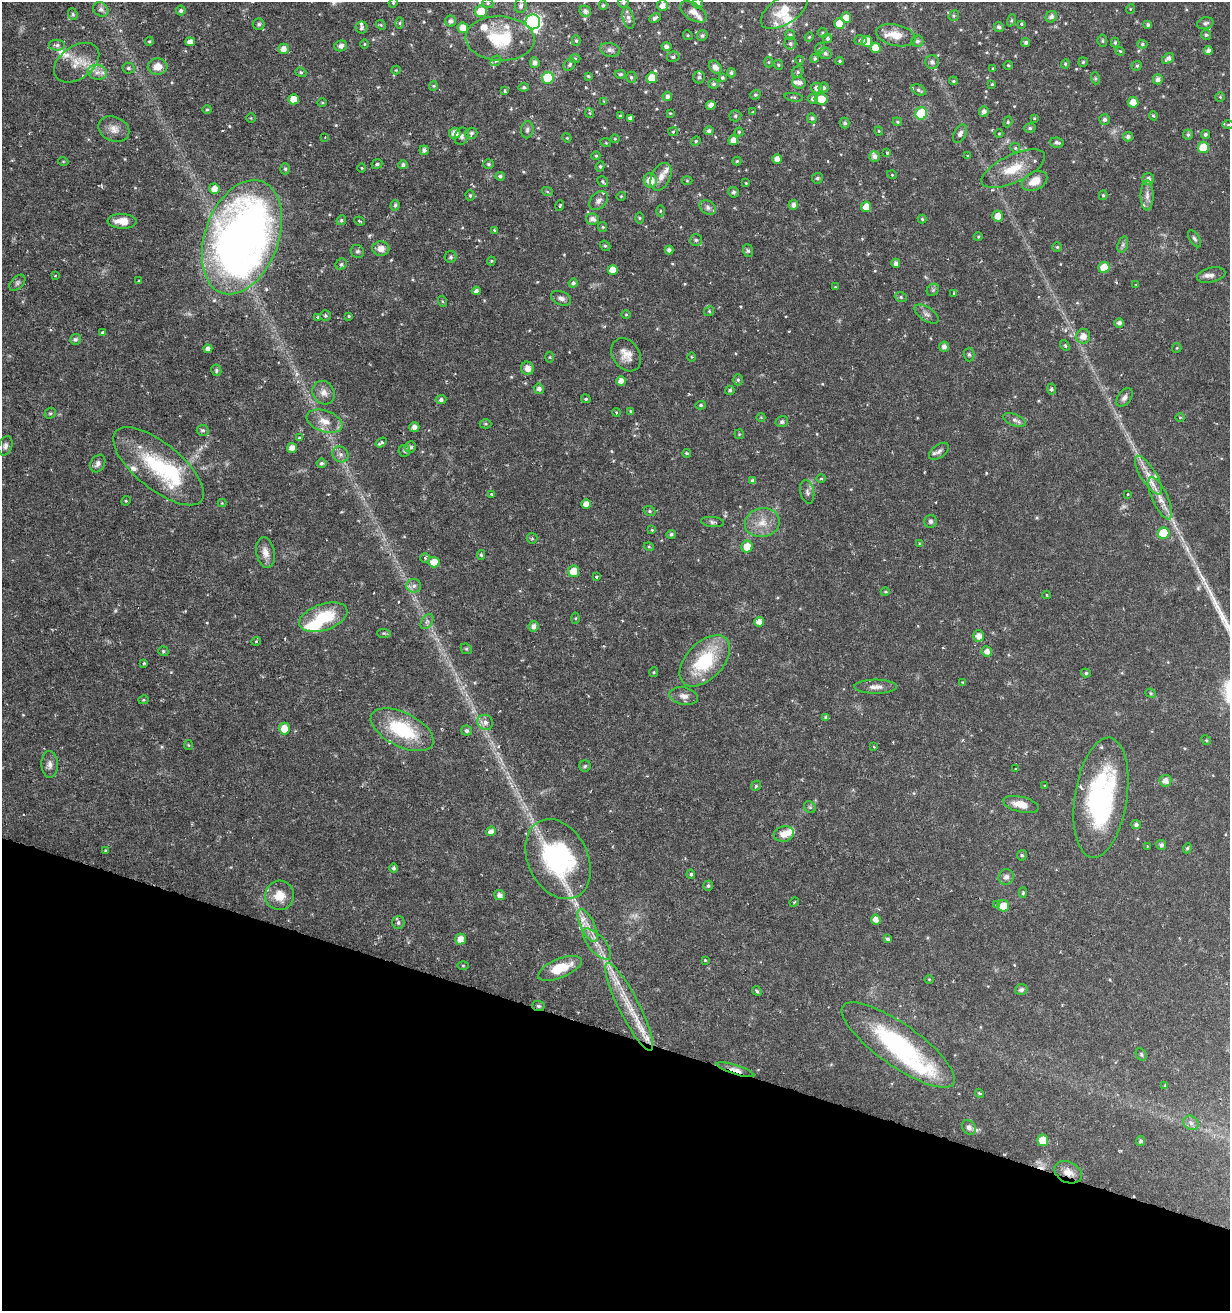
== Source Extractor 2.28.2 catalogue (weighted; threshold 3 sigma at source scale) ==
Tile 15 of 4 x 4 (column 3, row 4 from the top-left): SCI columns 2824-4051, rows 10-1318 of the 5530 x 5283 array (HDU 1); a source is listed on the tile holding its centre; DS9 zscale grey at full resolution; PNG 1232 x 1313 px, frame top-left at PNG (2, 2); each listed source drawn as its Kron ellipse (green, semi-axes under 4 px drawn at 4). Shown black and unused: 21% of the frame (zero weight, under 3 of 6 exposures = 2% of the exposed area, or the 3 px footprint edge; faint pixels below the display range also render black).
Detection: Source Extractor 2.28.2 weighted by HDU 2 'WHT'; one run over the whole footprint, this tile lists its part. Background 0.0157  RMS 0.0012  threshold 0.00481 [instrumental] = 3 sigma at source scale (4.09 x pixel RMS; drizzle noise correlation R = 1.36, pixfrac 0.8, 0.0396/0.0396 arcsec/px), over >= 5 px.
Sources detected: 435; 2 too faint to see at this stretch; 1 cosmic-ray / hot-pixel residue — neither listed nor drawn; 28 inside a brighter listed object's ellipse — not listed separately; the other 404 listed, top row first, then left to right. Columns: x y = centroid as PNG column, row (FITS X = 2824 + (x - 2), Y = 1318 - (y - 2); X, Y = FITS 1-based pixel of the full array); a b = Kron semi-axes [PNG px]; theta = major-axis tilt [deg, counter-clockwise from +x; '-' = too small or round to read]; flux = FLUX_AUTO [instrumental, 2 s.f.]
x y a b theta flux
393 3 5 4 - 0.11
488 3 6 4 -21 0.16
623 3 5 4 - 0.16
698 3 5 5 - 0.22
603 5 4 4 - 0.14
521 6 7 6 - 0.35
662 6 5 5 - 0.66
101 9 8 7 - 0.44
1130 9 5 3 - 0.093
181 10 5 5 - 0.27
784 10 27 13 34 2.4
481 11 6 6 - 2.2
585 11 6 5 - 0.42
693 12 15 8 -34 0.7
73 14 6 4 -68 0.18
954 16 6 5 - 0.16
1051 17 6 5 - 0.38
628 18 11 5 -75 0.39
655 18 6 3 27 0.32
846 18 5 5 - 1.2
1011 20 6 4 71 0.15
451 21 5 5 - 0.4
533 22 7 7 - 24
400 23 6 4 89 0.14
1205 23 8 5 15 0.31
259 24 6 5 - 0.29
839 24 5 5 - 1.4
1021 24 4 3 - 0.14
381 25 5 4 - 0.12
1148 25 4 4 - 0.2
362 27 6 6 - 0.25
999 27 5 5 - 0.31
463 28 5 5 - 1
823 33 5 4 - 0.16
688 35 5 4 - 0.13
790 35 5 5 - 0.19
896 35 20 10 -13 1.6
1206 35 5 5 - 0.18
702 36 5 5 - 0.23
809 37 4 4 - 0.12
500 38 34 22 -3 5
827 38 4 4 - 0.21
860 40 6 5 - 0.21
149 41 5 4 - 0.13
576 41 5 4 - 0.16
867 41 5 5 - 1.3
917 41 6 6 - 0.25
1102 41 6 4 -84 0.16
190 42 4 4 - 0.64
1026 42 4 4 - 0.27
1115 42 5 4 - 0.18
364 44 4 3 - 0.082
790 44 6 6 - 0.29
1142 44 5 4 - 0.15
57 45 8 5 -1 0.3
341 46 6 5 - 0.46
666 46 5 4 - 0.34
820 48 6 4 66 0.16
875 48 5 5 - 1.4
283 49 5 5 - 0.7
610 50 10 7 -12 0.4
1120 51 4 3 - 0.12
1208 51 4 4 - 0.41
825 53 6 5 - 0.29
673 57 6 5 - 0.22
575 58 5 3 - 0.11
815 58 4 4 - 0.18
1168 58 7 4 34 0.4
800 60 4 3 - 0.09
496 61 6 4 41 0.18
839 61 4 4 - 0.13
769 62 5 3 - 0.12
932 62 7 6 - 0.39
1083 62 5 4 - 0.18
77 63 25 16 36 2.1
535 63 5 5 - 0.43
1065 64 4 4 - 0.12
570 65 7 5 48 0.24
778 65 5 4 - 0.13
1008 65 4 4 - 0.12
1137 66 5 4 - 0.16
158 67 10 8 6 1.1
715 67 7 5 -45 0.65
128 68 6 5 - 0.22
993 68 4 3 - 0.083
396 70 4 4 - 0.1
97 72 10 7 -11 0.7
301 72 6 4 -21 0.15
798 72 6 5 - 0.18
731 73 4 4 - 0.25
620 74 6 4 2 0.17
588 76 4 3 - 0.13
631 77 5 5 - 0.2
699 77 6 6 - 0.26
722 77 4 3 - 0.18
548 78 6 6 - 4.8
652 78 5 5 - 1.4
1095 78 6 4 -72 0.14
1158 79 5 5 - 0.46
953 81 4 4 - 0.14
799 83 6 6 - 0.41
714 84 5 5 - 0.23
992 84 4 3 - 0.11
433 86 5 4 - 0.12
524 87 5 4 - 0.18
817 88 6 5 - 0.59
824 88 5 5 - 0.27
919 90 7 5 -30 0.27
504 91 3 3 - 0.18
755 95 5 4 - 0.17
667 96 5 4 - 0.39
794 97 9 4 -8 0.18
1220 97 5 4 - 0.12
294 99 5 5 - 1.2
813 99 5 5 - 0.31
821 99 7 6 - 1.6
604 101 4 3 - 0.091
322 102 4 3 - 0.11
1133 102 5 5 - 0.94
711 105 4 4 - 0.56
207 109 4 4 - 0.13
984 111 5 5 - 0.4
752 112 4 2 - 0.072
590 113 5 4 - 0.12
670 113 4 4 - 0.097
921 113 6 6 - 5.9
620 116 4 4 - 0.14
735 116 6 5 - 0.19
1153 116 5 3 - 0.16
251 118 4 4 - 0.11
630 118 4 4 - 0.38
812 118 5 4 - 0.25
1034 118 4 3 - 0.099
1104 119 5 5 - 0.29
897 122 5 4 - 0.14
1008 122 5 4 - 0.15
845 123 5 5 - 0.25
1228 125 5 3 - 0.11
1030 128 5 5 - 0.21
114 129 16 12 -24 0.96
527 130 8 6 82 0.29
709 131 5 4 - 0.3
879 131 4 4 - 0.098
673 132 5 4 - 0.13
739 132 4 4 - 0.13
455 133 6 5 - 0.94
471 133 6 5 - 0.24
960 134 10 6 61 0.43
999 134 4 3 - 0.079
1205 134 4 4 - 0.21
1188 135 5 5 - 0.22
462 136 9 6 68 0.35
325 137 2 2 - 0.065
1128 137 5 4 - 0.32
567 138 5 4 - 0.1
615 139 4 4 - 0.11
733 140 5 5 - 0.77
696 141 5 4 - 0.13
606 143 5 3 - 0.088
1057 143 7 5 -9 0.3
1203 147 6 5 - 2.8
1015 148 5 4 - 0.15
424 150 5 4 - 0.34
887 152 3 3 - 0.11
596 156 4 4 - 0.13
967 156 4 3 - 0.15
874 157 5 5 - 0.41
777 159 5 5 - 0.66
63 161 5 3 - 0.087
737 161 4 4 - 0.12
377 164 5 4 - 0.25
489 164 5 4 - 0.18
403 165 5 4 - 0.27
600 166 5 4 - 0.16
362 168 4 3 - 0.097
285 169 5 5 - 0.18
1013 169 34 14 25 2.9
892 175 5 3 - 0.085
500 176 4 4 - 0.23
661 177 15 9 64 0.9
817 178 5 5 - 0.21
1148 179 6 5 - 0.4
650 181 7 6 - 1.6
687 181 5 3 - 0.098
1035 181 13 9 27 1.5
603 182 6 5 - 0.19
746 183 4 3 - 0.085
214 189 5 5 - 0.74
547 191 6 3 -21 0.13
733 192 5 5 - 0.22
470 195 5 4 - 0.19
1103 195 5 4 - 0.15
621 196 4 4 - 0.1
1147 196 15 6 -90 0.62
599 201 11 7 46 0.48
395 205 5 4 - 0.22
793 205 5 5 - 0.51
560 206 5 3 - 0.13
866 207 5 5 - 1.1
708 208 9 6 -35 0.37
660 211 6 4 89 0.13
998 216 5 5 - 0.97
639 218 5 4 - 0.12
592 219 6 5 - 0.52
922 219 4 4 - 0.12
341 220 5 4 - 0.17
122 221 14 7 -2 1.5
359 221 5 3 - 0.14
603 227 5 4 - 0.13
494 230 3 3 - 0.1
242 237 59 36 70 79
978 237 4 3 - 0.098
1194 239 9 5 -58 0.26
696 240 6 6 - 0.21
1123 245 8 5 71 0.26
605 246 5 4 - 0.14
1057 247 5 5 - 0.15
381 249 8 7 - 0.82
669 250 4 4 - 0.39
357 251 7 6 - 0.23
748 251 6 5 - 0.22
451 257 6 6 - 0.24
491 261 4 4 - 0.11
896 263 4 4 - 0.38
341 264 6 5 - 0.18
1104 267 5 5 - 1.8
613 270 5 5 - 1
1211 275 14 7 13 0.6
55 276 3 2 - 0.1
139 281 4 3 - 0.075
17 283 9 6 46 0.27
573 283 5 4 - 0.27
1136 284 3 2 - 0.074
835 287 4 3 - 0.067
933 290 7 5 45 0.2
476 291 4 4 - 0.36
954 293 3 3 - 0.19
901 297 6 5 - 0.18
561 298 10 6 -22 0.45
442 301 5 3 - 0.11
709 311 5 4 - 0.13
626 314 4 3 - 0.087
927 314 14 7 -34 0.48
325 316 5 5 - 0.19
349 316 3 3 - 0.11
318 317 4 3 - 0.14
1119 323 4 4 - 0.4
103 332 4 4 - 0.18
1083 336 7 7 - 0.9
75 339 5 5 - 0.27
1065 345 6 4 -50 0.16
944 347 5 5 - 0.4
1177 348 5 4 - 0.11
208 349 4 4 - 0.53
969 354 7 5 -87 0.22
626 355 18 13 -55 1.2
550 357 5 3 - 0.11
691 357 4 3 - 0.099
528 368 7 6 - 0.75
216 370 6 5 - 0.18
738 380 5 4 - 0.18
621 381 5 5 - 0.64
539 389 5 5 - 0.42
1051 389 5 4 - 0.23
730 390 5 4 - 0.21
323 393 12 10 -55 0.82
1124 397 10 6 55 0.48
586 399 5 4 - 0.18
441 400 5 4 - 0.32
701 405 5 4 - 0.16
630 411 4 4 - 0.12
616 412 4 3 - 0.11
50 413 6 5 - 0.17
761 417 4 3 - 0.074
1180 418 5 3 - 0.1
1014 420 12 5 -20 0.4
324 421 18 10 -19 1.4
782 422 6 5 - 0.31
485 424 6 4 -1 0.15
414 427 5 5 - 0.57
203 430 6 5 - 0.25
739 434 5 4 - 0.11
299 438 4 4 - 0.12
381 443 6 3 34 0.31
5 446 10 6 72 0.38
410 447 6 5 - 0.36
292 448 5 5 - 0.75
404 451 6 5 - 0.21
939 451 11 6 37 0.44
687 453 4 4 - 0.11
340 454 8 7 - 0.44
321 463 5 4 - 0.21
98 464 9 7 59 0.43
158 466 55 23 -39 8.7
1149 475 22 7 -58 1.3
821 479 5 3 - 0.12
753 481 4 4 - 0.38
807 492 12 7 -78 0.41
491 494 3 3 - 0.17
1128 494 3 2 - 0.13
1160 498 23 8 -65 1.3
126 501 5 4 - 0.12
222 503 4 4 - 0.085
586 504 5 5 - 0.82
650 511 6 5 - 0.17
931 521 6 6 - 0.28
712 522 11 5 -6 0.28
762 523 18 14 11 1.7
652 530 4 4 - 0.1
1163 533 6 5 - 4.2
671 534 5 4 - 0.22
532 538 5 5 - 0.16
919 544 4 3 - 0.13
649 547 5 3 - 0.1
747 547 6 5 - 1.5
265 552 16 9 -80 0.89
481 555 5 4 - 0.15
425 558 5 5 - 0.2
434 562 5 5 - 1.4
573 571 6 5 - 1.5
596 577 3 3 - 0.18
414 586 7 6 - 0.42
885 592 4 3 - 0.1
1046 595 4 3 - 0.097
323 617 25 13 19 4.5
575 618 5 3 - 0.11
427 622 8 5 56 0.28
759 622 5 5 - 0.7
533 626 5 5 - 0.46
384 633 7 4 -2 0.16
979 636 5 5 - 0.75
256 641 5 4 - 0.12
466 649 6 5 - 0.15
163 651 5 4 - 0.17
987 651 5 5 - 0.65
705 661 31 18 46 6.4
144 663 3 3 - 0.14
654 672 5 4 - 0.11
1086 673 5 4 - 0.18
963 682 3 3 - 0.11
876 687 21 7 0 0.76
1151 693 5 4 - 0.14
684 696 14 8 -10 0.67
143 700 5 4 - 0.12
826 718 4 4 - 0.23
485 722 8 7 - 0.53
284 729 6 5 - 1.3
402 730 34 17 -26 6.7
467 731 5 5 - 0.3
1206 740 5 4 - 0.13
188 745 5 4 - 0.11
874 747 3 3 - 0.085
50 764 13 8 -89 0.57
585 766 6 5 - 0.2
1015 768 2 2 - 0.084
1165 781 6 6 - 0.61
756 786 5 4 - 0.15
1045 786 3 2 - 0.078
1101 798 60 26 81 16
1021 804 18 8 -14 1.3
810 807 6 5 - 0.2
1136 825 5 4 - 0.3
491 831 5 4 - 0.54
784 834 10 7 13 0.92
1161 845 5 5 - 0.31
1147 846 2 2 - 0.1
1187 848 5 4 - 0.17
105 851 4 3 - 0.11
1022 855 5 4 - 0.17
558 859 42 30 -63 15
393 868 5 4 - 0.27
691 874 4 4 - 0.21
1006 877 8 7 - 0.46
708 886 5 5 - 0.22
1023 893 5 4 - 0.17
280 895 15 14 - 1.7
499 895 5 5 - 0.5
794 902 5 4 - 0.13
996 905 3 3 - 0.13
1003 906 6 5 - 1.4
876 919 5 4 - 0.66
398 922 6 6 - 0.29
588 926 18 7 -64 1
460 939 5 5 - 0.92
888 939 4 3 - 0.21
597 944 19 8 -50 1.1
705 960 4 3 - 0.095
463 965 5 3 - 0.1
560 968 23 9 22 3
929 979 5 3 - 0.099
1021 989 6 5 - 0.29
757 991 5 4 - 0.17
538 1006 6 5 - 0.21
629 1007 49 10 -63 3.7
898 1045 67 21 -35 15
1141 1054 6 5 - 0.17
736 1070 20 4 -18 0.62
1165 1085 3 2 - 0.08
979 1093 4 4 - 0.19
1191 1123 8 6 -37 0.41
969 1127 8 6 -48 0.37
1043 1140 5 5 - 1.9
1141 1141 5 4 - 0.23
1068 1172 14 10 -26 1
Overlapping masked pixels (flux is a lower limit): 3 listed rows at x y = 538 1006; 736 1070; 1068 1172
Isophote crosses this tile's border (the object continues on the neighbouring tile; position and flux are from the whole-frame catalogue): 3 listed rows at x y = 521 6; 533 22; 500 38